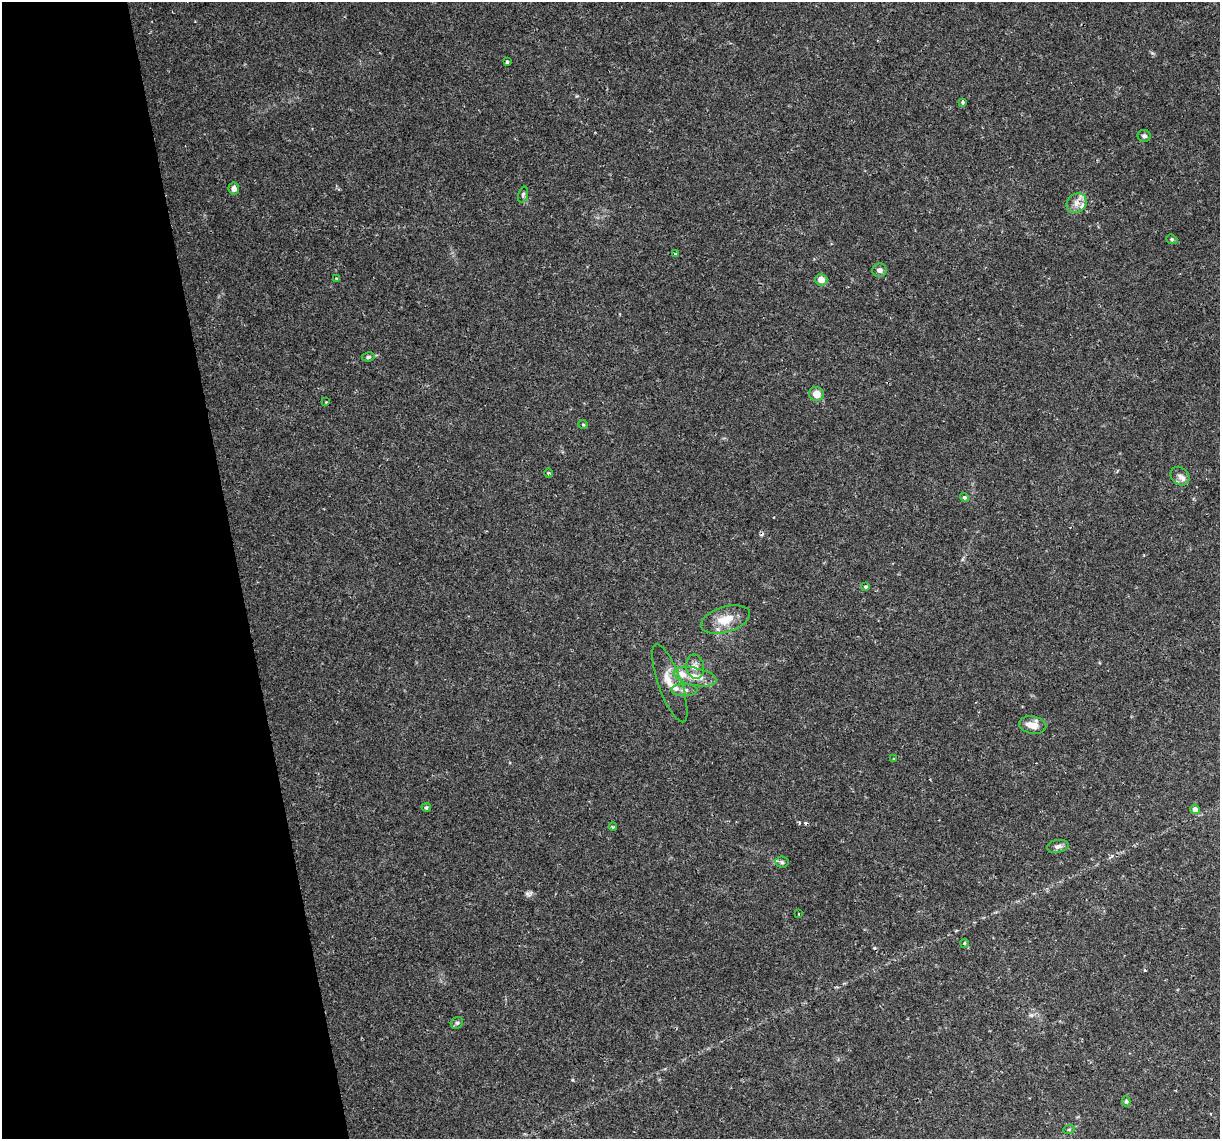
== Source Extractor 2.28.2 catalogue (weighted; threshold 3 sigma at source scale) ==
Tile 5 of 4 x 4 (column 1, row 2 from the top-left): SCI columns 1-1218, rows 2346-3482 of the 4872 x 4645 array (HDU 1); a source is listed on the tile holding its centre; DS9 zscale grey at full resolution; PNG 1222 x 1141 px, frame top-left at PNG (2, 2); each listed source drawn as its Kron ellipse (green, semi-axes under 4 px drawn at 4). Shown black and unused: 19% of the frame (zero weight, under 2 of 3 exposures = <1% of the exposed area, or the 3 px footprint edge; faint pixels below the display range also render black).
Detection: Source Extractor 2.28.2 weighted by HDU 2 'WHT'; one run over the whole footprint, this tile lists its part. Background 0.0435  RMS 0.0031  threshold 0.0139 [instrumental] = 3 sigma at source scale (4.5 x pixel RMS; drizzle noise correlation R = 1.50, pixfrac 1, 0.0396/0.0396 arcsec/px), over >= 5 px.
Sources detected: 41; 2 cosmic-ray / hot-pixel residue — neither listed nor drawn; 3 inside a brighter listed object's ellipse — not listed separately; the other 36 listed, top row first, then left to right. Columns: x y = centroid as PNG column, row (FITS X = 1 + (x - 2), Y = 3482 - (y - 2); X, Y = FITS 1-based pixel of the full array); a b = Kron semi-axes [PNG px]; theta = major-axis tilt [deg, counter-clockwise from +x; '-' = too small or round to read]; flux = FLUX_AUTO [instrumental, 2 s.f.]
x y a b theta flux
507 62 4 3 - 1
963 102 4 3 - 0.51
1144 136 6 6 - 0.83
234 188 6 5 - 1.5
523 195 8 4 75 0.58
1077 203 11 9 42 2.2
1172 239 6 4 -21 0.43
675 254 4 3 - 0.37
879 270 7 6 - 1.1
336 278 3 3 - 0.3
821 280 6 5 - 2.8
368 357 6 4 11 0.56
816 394 7 7 - 3.2
326 402 3 2 - 0.3
583 424 5 3 - 0.28
549 473 5 3 - 0.33
1180 476 10 8 -43 1.5
964 497 5 4 - 0.54
865 587 4 3 - 1
725 620 25 13 16 6
695 667 12 9 -82 1.9
695 677 22 9 -12 4.7
670 683 41 11 -70 5.2
684 690 13 6 0 1.4
1033 725 14 8 -11 3.6
893 759 3 2 - 0.29
426 807 5 4 - 0.62
1195 809 4 4 - 1.7
613 827 4 3 - 0.29
1058 846 11 6 11 1.2
782 862 6 5 - 0.65
798 914 3 2 - 0.23
964 943 4 4 - 0.33
457 1023 6 5 - 0.61
1126 1101 5 4 - 0.52
1069 1129 6 3 19 0.31